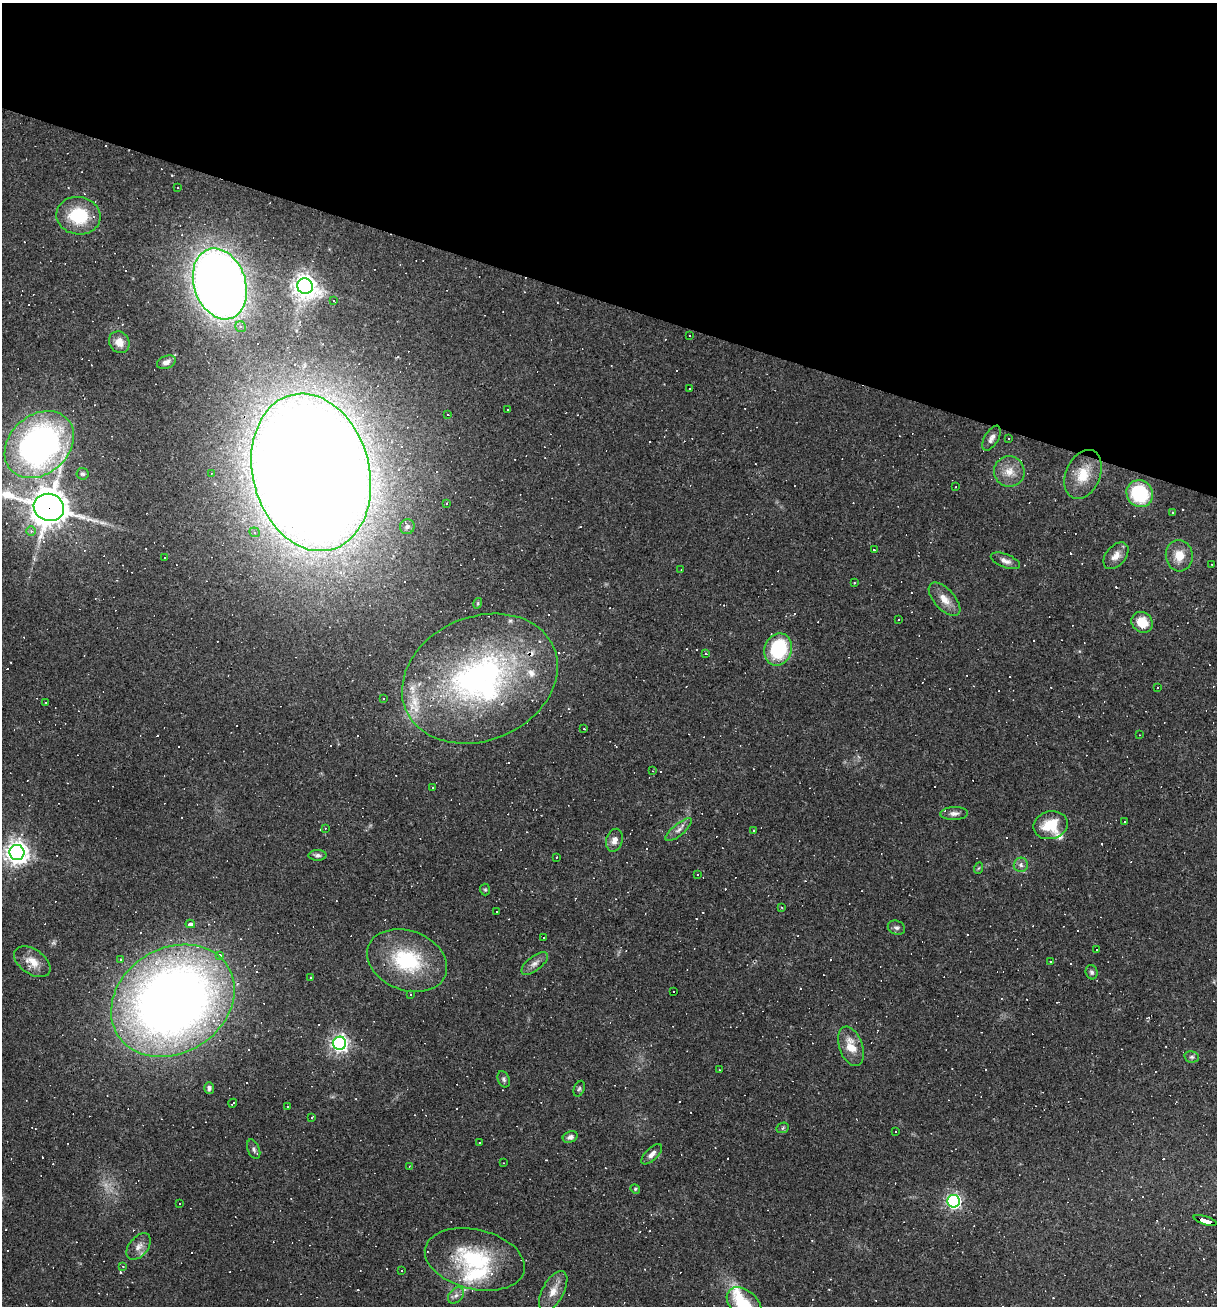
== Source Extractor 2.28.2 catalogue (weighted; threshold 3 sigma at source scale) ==
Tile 2 of 4 x 4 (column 2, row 1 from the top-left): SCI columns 1465-2679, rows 3915-5218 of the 5234 x 5218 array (HDU 1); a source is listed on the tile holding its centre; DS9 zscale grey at full resolution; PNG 1219 x 1308 px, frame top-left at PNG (2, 3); each listed source drawn as its Kron ellipse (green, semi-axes under 4 px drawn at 4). Shown black and unused: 23% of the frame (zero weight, under 3 of 4 exposures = <1% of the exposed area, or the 3 px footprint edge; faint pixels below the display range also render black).
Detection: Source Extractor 2.28.2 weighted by HDU 2 'WHT'; one run over the whole footprint, this tile lists its part. Background 0.0495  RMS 0.0048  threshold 0.0217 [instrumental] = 3 sigma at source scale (4.5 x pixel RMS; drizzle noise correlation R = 1.50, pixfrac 1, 0.05/0.05 arcsec/px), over >= 5 px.
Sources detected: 233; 1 too faint to see at this stretch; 113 cosmic-ray / hot-pixel residue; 1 long thin detection or spike segment (spike, bleed or trail) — neither listed nor drawn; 8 inside a brighter listed object's ellipse — not listed separately; the other 110 listed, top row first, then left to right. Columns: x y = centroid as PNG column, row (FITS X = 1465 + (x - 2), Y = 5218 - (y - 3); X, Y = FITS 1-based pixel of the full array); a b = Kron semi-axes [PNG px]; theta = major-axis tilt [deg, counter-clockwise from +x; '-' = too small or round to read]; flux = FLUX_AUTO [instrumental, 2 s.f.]
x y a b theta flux
177 188 3 2 - 0.4
78 216 22 19 -8 22
220 284 36 26 -72 610
305 286 8 7 - 400
334 301 3 2 - 0.39
241 327 5 5 - 1.3
690 335 3 3 - 1
119 342 11 10 - 4.8
166 362 10 6 20 2.1
689 388 3 3 - 3.6
507 409 3 2 - 0.52
448 415 2 2 - 0.25
991 438 14 6 59 2.5
1009 439 3 2 - 0.43
39 445 38 29 41 190
311 472 80 58 -75 2200
1009 472 15 15 - 6.6
82 474 6 6 - 0.98
211 474 3 3 - 0.53
1083 474 26 17 66 12
956 487 2 2 - 0.27
1140 494 14 13 - 31
446 503 3 2 - 0.39
49 507 15 13 -18 1100
1172 512 3 2 - 0.38
407 527 7 7 - 1.7
31 531 5 5 - 1.3
255 532 5 4 - 0.9
874 550 3 3 - 0.49
1116 556 15 10 49 4.2
1179 556 15 13 -85 7.7
164 558 3 3 - 0.95
1005 561 15 6 -21 2.6
1212 564 3 2 - 0.31
681 569 3 2 - 0.28
854 583 3 2 - 0.48
944 599 20 10 -48 6
478 603 5 3 - 0.48
899 619 3 2 - 0.52
1142 622 11 10 - 8.9
778 649 16 13 70 33
706 654 3 2 - 0.3
480 679 80 62 23 140
1158 688 3 3 - 0.89
384 699 3 2 - 0.48
45 702 2 2 - 0.32
584 729 3 2 - 0.29
1139 735 3 2 - 0.29
653 771 3 2 - 0.29
433 787 3 2 - 0.66
954 813 14 6 2 2.2
1125 822 3 3 - 0.97
1051 825 17 14 12 15
325 828 3 3 - 0.42
679 830 16 5 39 2.4
753 830 3 3 - 0.47
614 840 11 8 74 3.2
17 852 7 7 - 410
318 855 9 5 1 1.4
556 857 3 2 - 0.39
1021 865 7 7 - 1.6
979 868 6 3 69 0.6
697 875 3 3 - 3.1
485 890 6 5 - 0.75
781 907 3 3 - 0.52
496 912 3 3 - 1.9
190 924 5 3 - 1.9
896 928 9 7 -22 1.4
544 938 3 2 - 0.63
1096 950 3 3 - 1.2
220 955 3 3 - 4.1
121 959 4 3 - 0.44
407 960 41 29 -21 39
1050 961 4 3 - 0.37
32 962 20 12 -35 6.9
535 963 16 7 37 2.8
1092 972 7 6 - 1.2
310 977 3 2 - 0.43
673 991 3 3 - 21
410 994 4 2 - 0.44
173 1001 65 52 32 530
340 1043 6 6 - 190
851 1046 20 11 -70 8.5
1192 1057 7 5 -13 1
719 1070 2 2 - 0.39
504 1079 8 5 -68 1.1
209 1088 5 5 - 1.4
579 1089 8 5 69 0.97
233 1103 4 3 - 2
287 1107 3 3 - 0.43
312 1118 3 3 - 0.88
783 1128 6 5 - 0.74
896 1131 2 2 - 0.43
570 1137 8 5 20 1.9
479 1142 2 2 - 0.34
254 1149 10 6 -68 1.5
652 1154 13 6 45 2.6
503 1163 3 2 - 0.31
409 1167 3 2 - 0.38
635 1189 5 4 - 0.61
954 1201 6 6 - 120
179 1204 3 3 - 7.3
1205 1220 12 3 -17 100
139 1247 15 9 51 3.6
475 1259 51 30 -14 44
123 1267 3 3 - 0.51
402 1270 3 2 - 0.43
553 1291 22 10 61 6
456 1296 9 6 48 1.9
744 1304 20 13 -40 18
Overlapping masked pixels (flux is a lower limit): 5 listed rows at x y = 311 472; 49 507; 480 679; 173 1001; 1205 1220
Isophote crosses this tile's border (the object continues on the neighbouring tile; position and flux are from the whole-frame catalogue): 2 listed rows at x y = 49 507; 744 1304
Unlisted compact peaks at least as high as the median listed source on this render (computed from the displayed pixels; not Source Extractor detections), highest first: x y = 370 825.